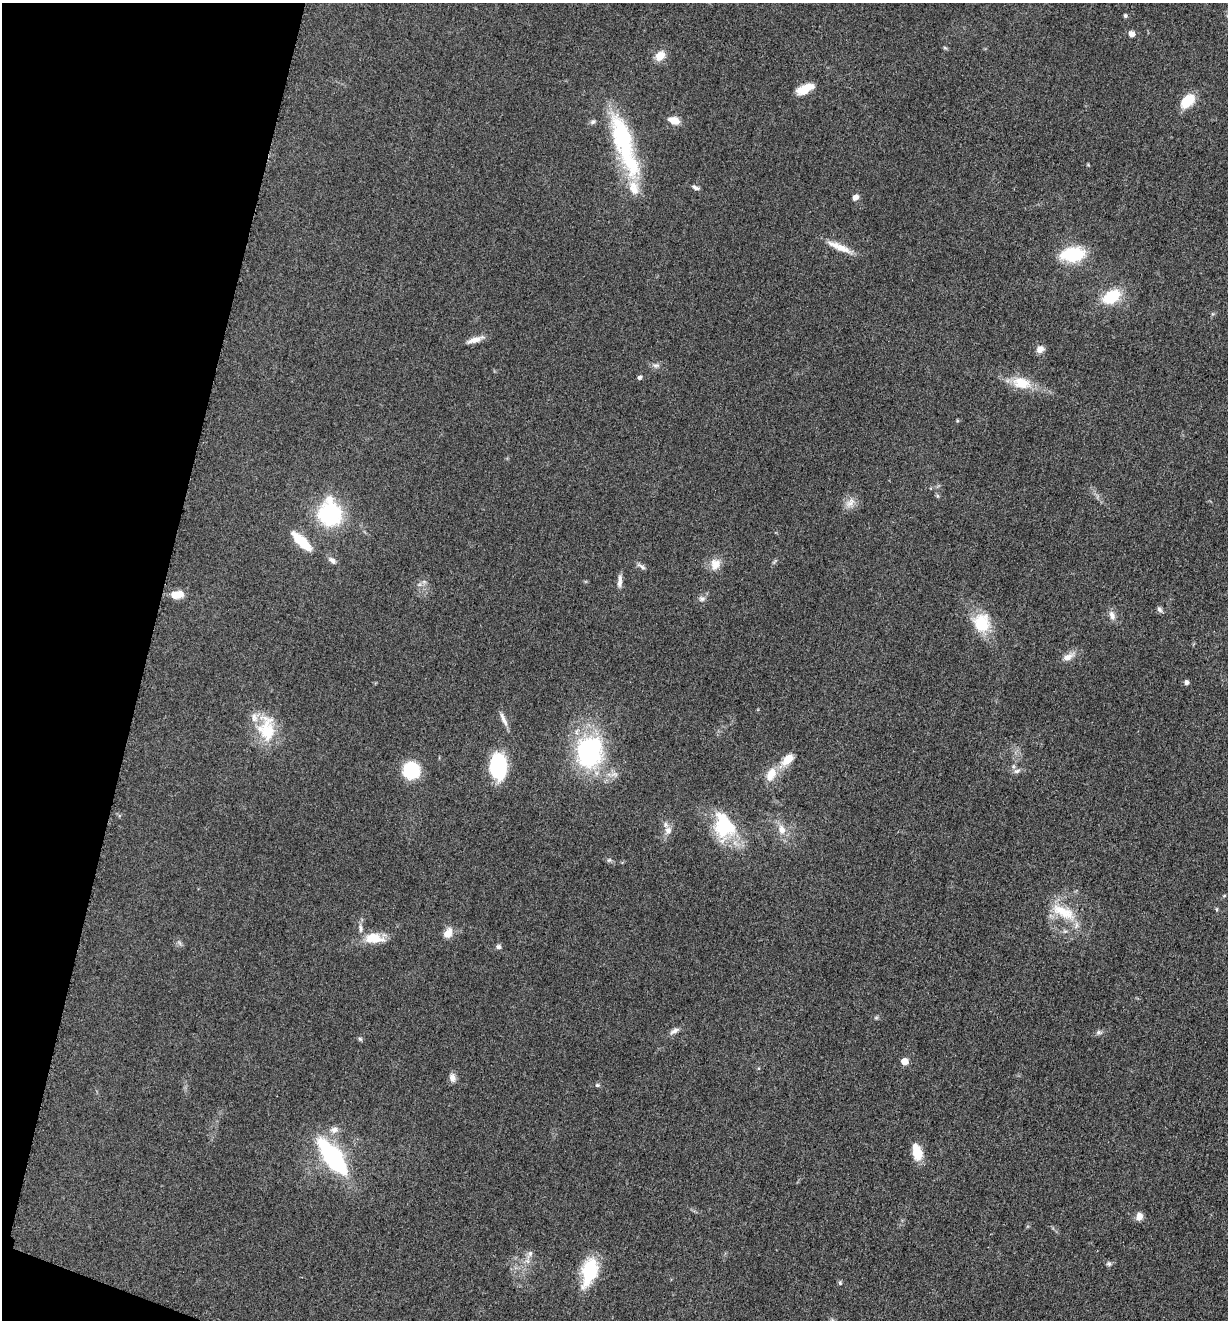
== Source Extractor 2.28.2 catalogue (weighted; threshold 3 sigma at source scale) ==
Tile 9 of 4 x 4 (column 1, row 3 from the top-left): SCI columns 265-1490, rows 1330-2647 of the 5307 x 5292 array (HDU 1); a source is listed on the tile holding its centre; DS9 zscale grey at full resolution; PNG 1230 x 1322 px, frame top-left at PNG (2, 3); no overlay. Shown black and unused: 12% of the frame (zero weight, under 3 of 5 exposures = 1% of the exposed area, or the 3 px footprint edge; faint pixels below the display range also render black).
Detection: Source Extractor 2.28.2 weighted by HDU 2 'WHT'; one run over the whole footprint, this tile lists its part. Background 0.05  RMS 0.0056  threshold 0.025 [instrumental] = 3 sigma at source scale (4.5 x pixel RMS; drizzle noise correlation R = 1.50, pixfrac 1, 0.05/0.05 arcsec/px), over >= 5 px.
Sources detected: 79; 1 too faint to see at this stretch — not listed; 6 inside a brighter listed object's ellipse — not listed separately; the other 72 listed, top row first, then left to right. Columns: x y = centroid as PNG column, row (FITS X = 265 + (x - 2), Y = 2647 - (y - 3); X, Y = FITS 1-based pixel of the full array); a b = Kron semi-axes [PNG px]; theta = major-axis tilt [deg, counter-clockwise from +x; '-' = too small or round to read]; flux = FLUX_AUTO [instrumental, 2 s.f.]
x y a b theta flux
1125 16 5 4 - 1.1
1132 34 7 6 - 2.8
945 48 6 4 -19 0.73
660 56 10 8 48 7.8
805 89 18 8 24 11
1187 101 18 11 45 14
674 120 12 8 -19 6.5
593 122 8 6 36 1.4
622 138 65 24 -74 59
1088 165 4 4 - 0.55
696 187 10 5 -23 1.7
855 197 8 5 38 2.8
839 247 36 8 -23 8.5
1072 254 19 12 7 38
1111 296 16 11 32 26
1212 314 6 4 71 0.77
475 340 24 6 19 4.7
1040 349 8 7 - 4.2
656 365 12 5 -4 2
639 377 6 5 - 1.2
1021 383 25 15 -12 13
957 421 5 4 - 0.6
937 496 6 5 - 0.87
850 503 17 10 43 4.9
330 514 20 17 -83 67
302 541 26 9 -43 16
332 560 12 7 -39 2.5
715 564 16 13 70 6.5
641 566 14 5 -35 1.9
620 581 17 5 88 3.1
419 584 7 4 0 1.2
178 594 14 8 6 8.3
702 599 10 8 14 2.1
1159 609 9 6 -58 1.5
1112 615 14 8 -70 3.3
982 623 25 21 -70 20
1068 657 18 8 27 4.6
1186 682 6 5 - 1.7
504 719 21 6 -66 3.5
267 729 35 22 -83 24
589 752 38 32 83 77
788 759 19 10 43 8.2
498 766 25 16 -88 39
411 770 13 12 - 36
1017 771 10 6 10 2
771 774 19 11 65 9
724 826 35 25 -73 35
782 829 13 10 -79 5.9
668 830 12 9 62 3.6
609 860 6 6 - 1.1
1224 895 5 3 - 0.58
1216 909 6 4 -90 0.7
1063 912 38 15 -28 19
448 933 14 10 61 5.4
374 938 27 12 0 12
180 943 9 4 -42 1.3
498 947 7 6 - 1.6
876 1018 7 4 0 0.88
674 1031 15 7 31 2.6
1099 1032 9 6 1 1.6
360 1039 5 5 - 0.94
904 1061 5 5 - 7.7
452 1078 11 8 -77 3.1
597 1085 7 5 -14 1.1
334 1130 12 9 12 3.6
917 1152 19 10 -77 11
333 1157 27 10 -53 120
1139 1216 9 7 75 3.9
530 1254 15 7 65 3.3
1109 1264 7 6 - 1.4
589 1271 28 14 75 33
840 1283 7 5 -69 0.89